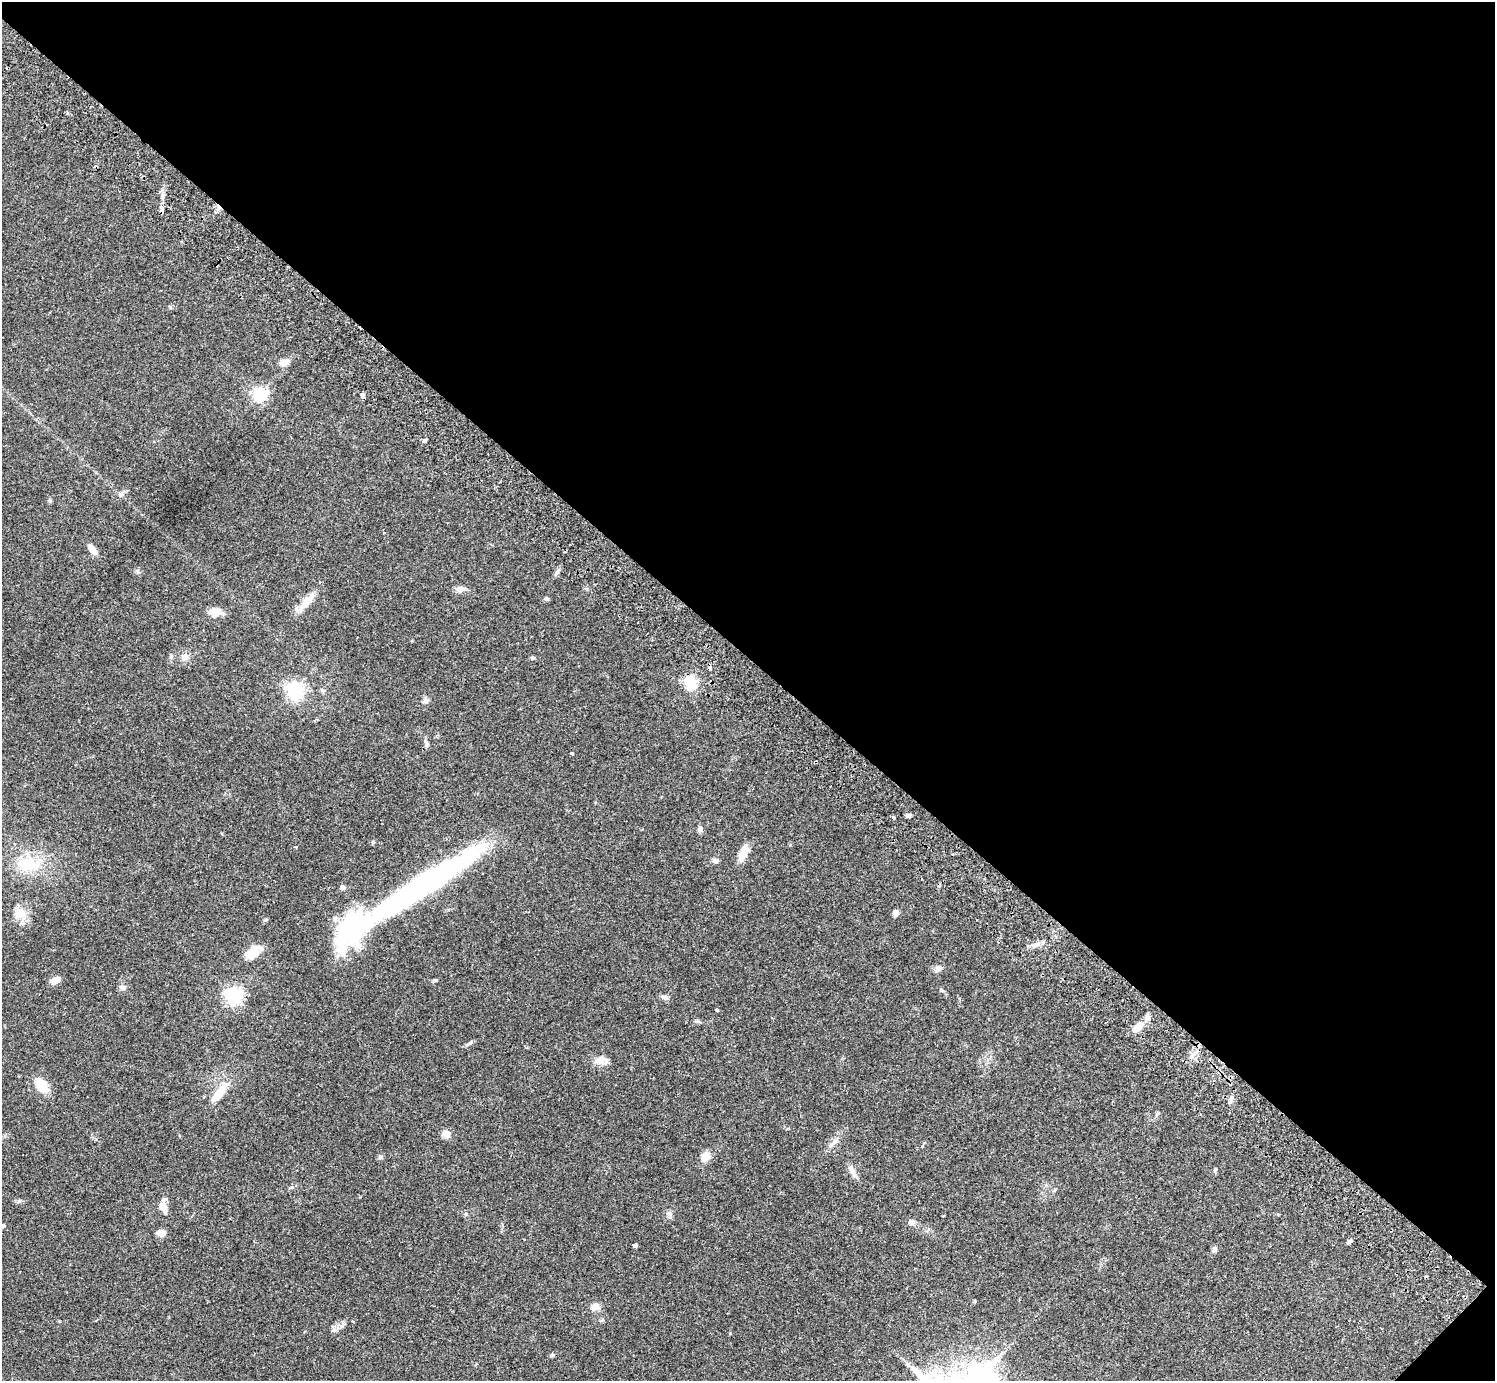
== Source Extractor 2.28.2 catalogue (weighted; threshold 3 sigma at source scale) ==
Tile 8 of 4 x 4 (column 4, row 2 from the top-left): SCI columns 4524-6016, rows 3106-4484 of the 6059 x 6069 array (HDU 1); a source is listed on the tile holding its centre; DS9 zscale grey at full resolution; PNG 1497 x 1383 px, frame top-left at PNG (2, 2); no overlay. Shown black and unused: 48% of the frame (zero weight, under 2 of 3 exposures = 3% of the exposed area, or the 3 px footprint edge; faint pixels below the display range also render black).
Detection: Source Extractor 2.28.2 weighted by HDU 2 'WHT'; one run over the whole footprint, this tile lists its part. Background 0.109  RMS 0.0064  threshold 0.0288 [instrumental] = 3 sigma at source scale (4.5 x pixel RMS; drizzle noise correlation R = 1.50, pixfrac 1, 0.05/0.05 arcsec/px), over >= 5 px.
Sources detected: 73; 4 inside a brighter listed object's ellipse — not listed separately; the other 69 listed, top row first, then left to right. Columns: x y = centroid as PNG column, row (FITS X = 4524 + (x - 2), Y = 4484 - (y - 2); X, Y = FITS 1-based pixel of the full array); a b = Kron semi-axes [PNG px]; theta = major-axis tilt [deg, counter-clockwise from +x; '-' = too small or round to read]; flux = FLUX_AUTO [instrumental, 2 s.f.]
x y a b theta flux
67 113 4 3 - 0.82
163 197 10 3 69 1.5
162 209 7 4 71 1.3
284 362 12 8 21 4
260 394 6 6 - 140
362 395 5 5 - 1.7
424 440 6 4 35 1.1
121 494 8 6 16 1.7
50 501 6 4 -72 0.81
93 551 12 7 -46 3.3
557 572 8 5 62 1.6
460 589 10 8 -5 3.6
546 599 5 5 - 1.1
307 601 27 8 52 10
215 612 12 8 -5 7.6
185 657 10 8 41 3.5
532 658 6 4 14 1
710 668 5 4 - 1.3
690 683 17 13 -80 13
295 690 6 6 - 220
323 691 6 4 -19 0.93
426 700 9 4 -37 1.5
572 753 4 3 - 0.6
908 815 8 4 9 1.3
894 818 4 4 - 1
700 829 8 5 63 1.5
373 842 5 5 - 0.79
744 852 18 9 63 8.3
716 861 8 6 -33 1.6
27 864 28 17 -6 25
422 886 153 20 32 180
342 887 6 5 - 1.6
20 913 18 17 - 8.9
896 913 8 6 49 2.2
335 918 8 7 - 2.1
266 920 5 5 - 0.81
1035 945 6 6 - 1.6
252 954 18 13 40 7.5
938 969 10 7 30 2.3
56 980 10 6 27 5.2
434 980 7 4 22 0.96
123 987 8 6 10 2.5
941 990 5 4 - 0.86
233 995 6 6 - 220
665 997 10 6 -19 2.1
717 1010 3 3 - 1.5
697 1021 7 5 -6 1.1
1138 1027 16 8 43 9.8
469 1043 12 4 30 1.5
601 1060 18 9 3 5.1
41 1085 15 10 -50 13
219 1092 32 10 52 11
446 1134 9 8 - 4.5
831 1145 8 6 47 2
705 1156 10 9 - 6.4
380 1157 6 5 - 1.2
1215 1170 6 4 69 0.88
852 1171 18 6 -69 3.6
163 1208 15 9 -66 4.8
669 1214 7 6 - 1.7
911 1222 7 6 - 2.5
3 1226 4 4 - 1.8
162 1233 8 7 - 4.8
1350 1241 6 5 - 1.2
635 1245 4 4 - 2.9
1215 1249 7 6 - 1.9
595 1306 9 7 14 4.6
334 1330 7 5 -43 1.4
552 1355 5 5 - 0.92
Isophote crosses this tile's border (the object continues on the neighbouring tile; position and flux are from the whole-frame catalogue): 1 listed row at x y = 3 1226
Unlisted compact peaks at least as high as the median listed source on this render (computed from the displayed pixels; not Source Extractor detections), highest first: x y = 19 1201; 466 1214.